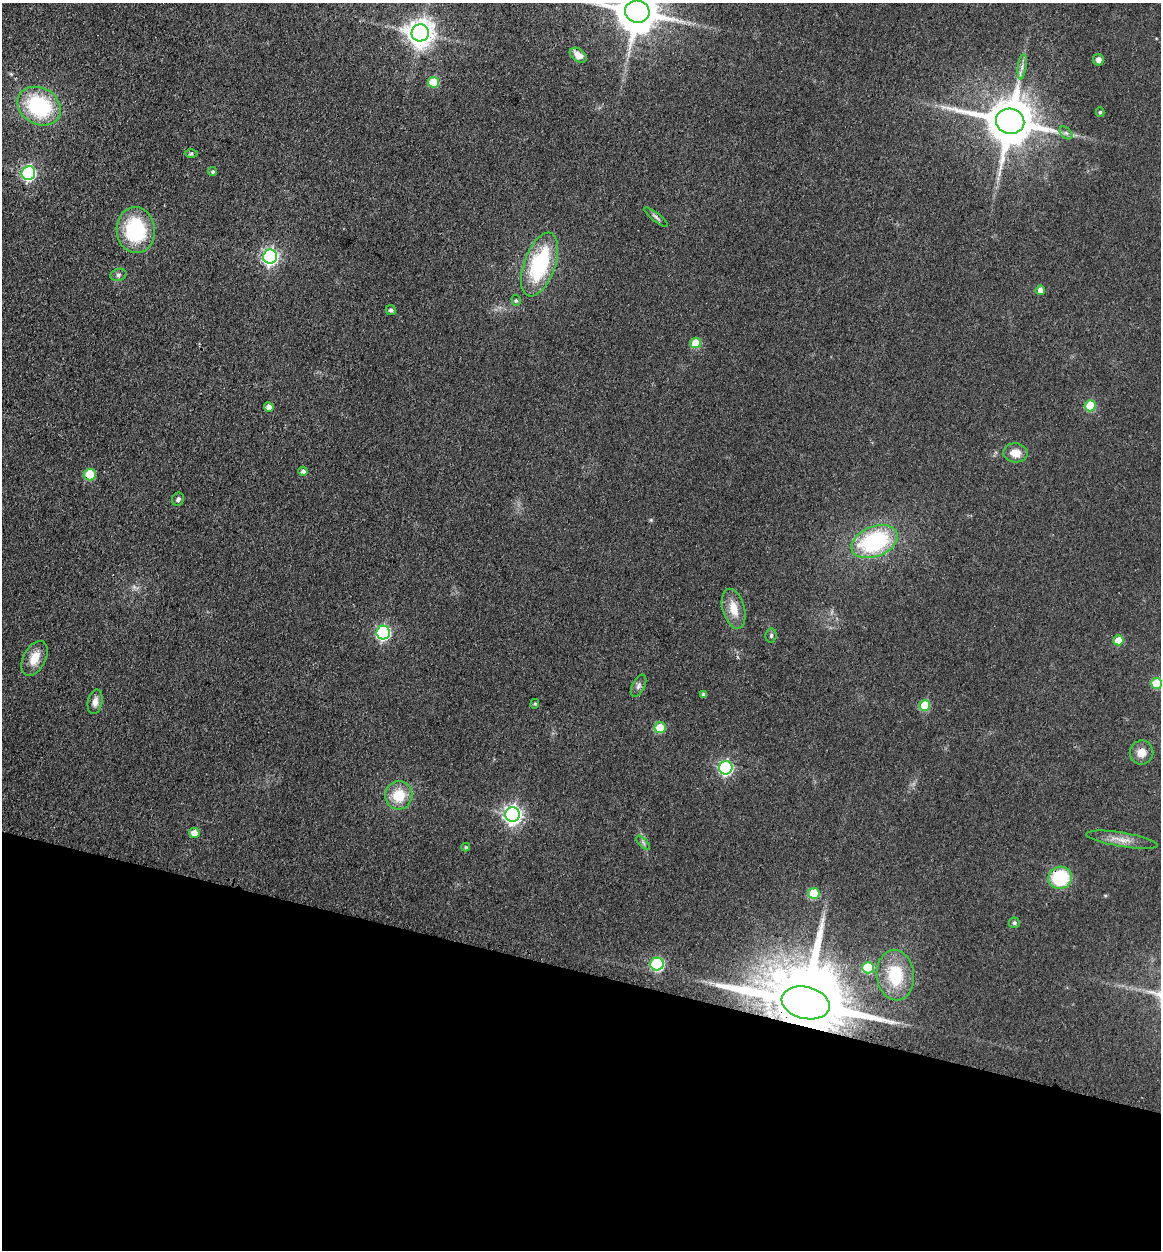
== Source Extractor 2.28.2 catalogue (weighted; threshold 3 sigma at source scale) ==
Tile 15 of 4 x 4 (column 3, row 4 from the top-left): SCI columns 2577-3735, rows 20-1267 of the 5198 x 5223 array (HDU 1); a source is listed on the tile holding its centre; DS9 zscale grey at full resolution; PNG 1163 x 1252 px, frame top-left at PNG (2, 3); each listed source drawn as its Kron ellipse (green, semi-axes under 4 px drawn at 4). Shown black and unused: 22% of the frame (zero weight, under 3 of 4 exposures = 3% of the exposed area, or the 3 px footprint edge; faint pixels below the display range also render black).
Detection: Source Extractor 2.28.2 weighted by HDU 2 'WHT'; one run over the whole footprint, this tile lists its part. Background 0.0721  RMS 0.0069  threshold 0.0309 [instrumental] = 3 sigma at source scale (4.5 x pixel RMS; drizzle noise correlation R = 1.50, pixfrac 1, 0.05/0.05 arcsec/px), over >= 5 px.
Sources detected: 56; all 56 listed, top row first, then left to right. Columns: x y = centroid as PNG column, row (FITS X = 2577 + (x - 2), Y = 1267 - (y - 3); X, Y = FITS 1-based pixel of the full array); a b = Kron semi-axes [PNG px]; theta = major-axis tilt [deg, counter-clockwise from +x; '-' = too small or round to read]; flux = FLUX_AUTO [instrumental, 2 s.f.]
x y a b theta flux
637 12 12 11 - 2800
420 33 8 8 - 790
578 55 9 6 -36 6.3
1099 60 5 5 - 3.7
1022 67 13 3 83 2.2
434 82 5 5 - 22
39 106 23 18 -30 65
1100 112 5 4 - 1
1010 121 14 12 -12 3400
1066 133 8 5 -44 1.6
191 153 6 4 1 1
213 172 4 4 - 1.4
28 173 7 6 - 150
656 217 14 4 -39 2
136 230 23 19 -84 59
270 257 7 7 - 200
540 264 33 15 70 64
118 275 8 6 16 2
1040 290 5 5 - 5.1
516 300 5 4 - 1.2
391 310 5 5 - 1.8
696 343 5 5 - 16
1090 406 5 5 - 28
269 407 5 4 - 4.3
1016 453 12 9 -4 7.9
303 471 5 4 - 1.9
90 475 6 6 - 25
178 499 7 5 65 1.7
875 542 24 15 22 78
734 609 20 11 -74 12
383 633 7 7 - 120
771 635 7 5 85 1.4
1118 640 5 5 - 13
34 658 18 11 62 10
1157 683 5 5 - 23
638 686 12 6 63 2.6
704 694 4 3 - 2.1
95 702 12 7 78 4.4
535 704 5 4 - 0.87
925 706 5 5 - 26
660 728 6 5 - 18
1141 752 12 12 - 6.9
726 768 7 6 - 130
399 795 14 13 - 18
512 815 7 7 - 310
194 833 5 5 - 8.3
1122 840 36 7 -9 8.6
643 843 9 3 -45 1.3
466 847 4 3 - 1.3
1060 878 12 11 - 42
814 893 6 5 - 22
1014 923 5 5 - 1.5
657 964 6 6 - 83
868 968 6 5 - 34
895 975 25 18 -84 31
806 1003 24 16 -13 12000
Overlapping masked pixels (flux is a lower limit): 4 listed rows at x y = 90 475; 1141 752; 1060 878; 806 1003
Isophote crosses this tile's border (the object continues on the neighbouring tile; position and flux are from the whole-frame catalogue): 2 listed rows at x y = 637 12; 1157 683